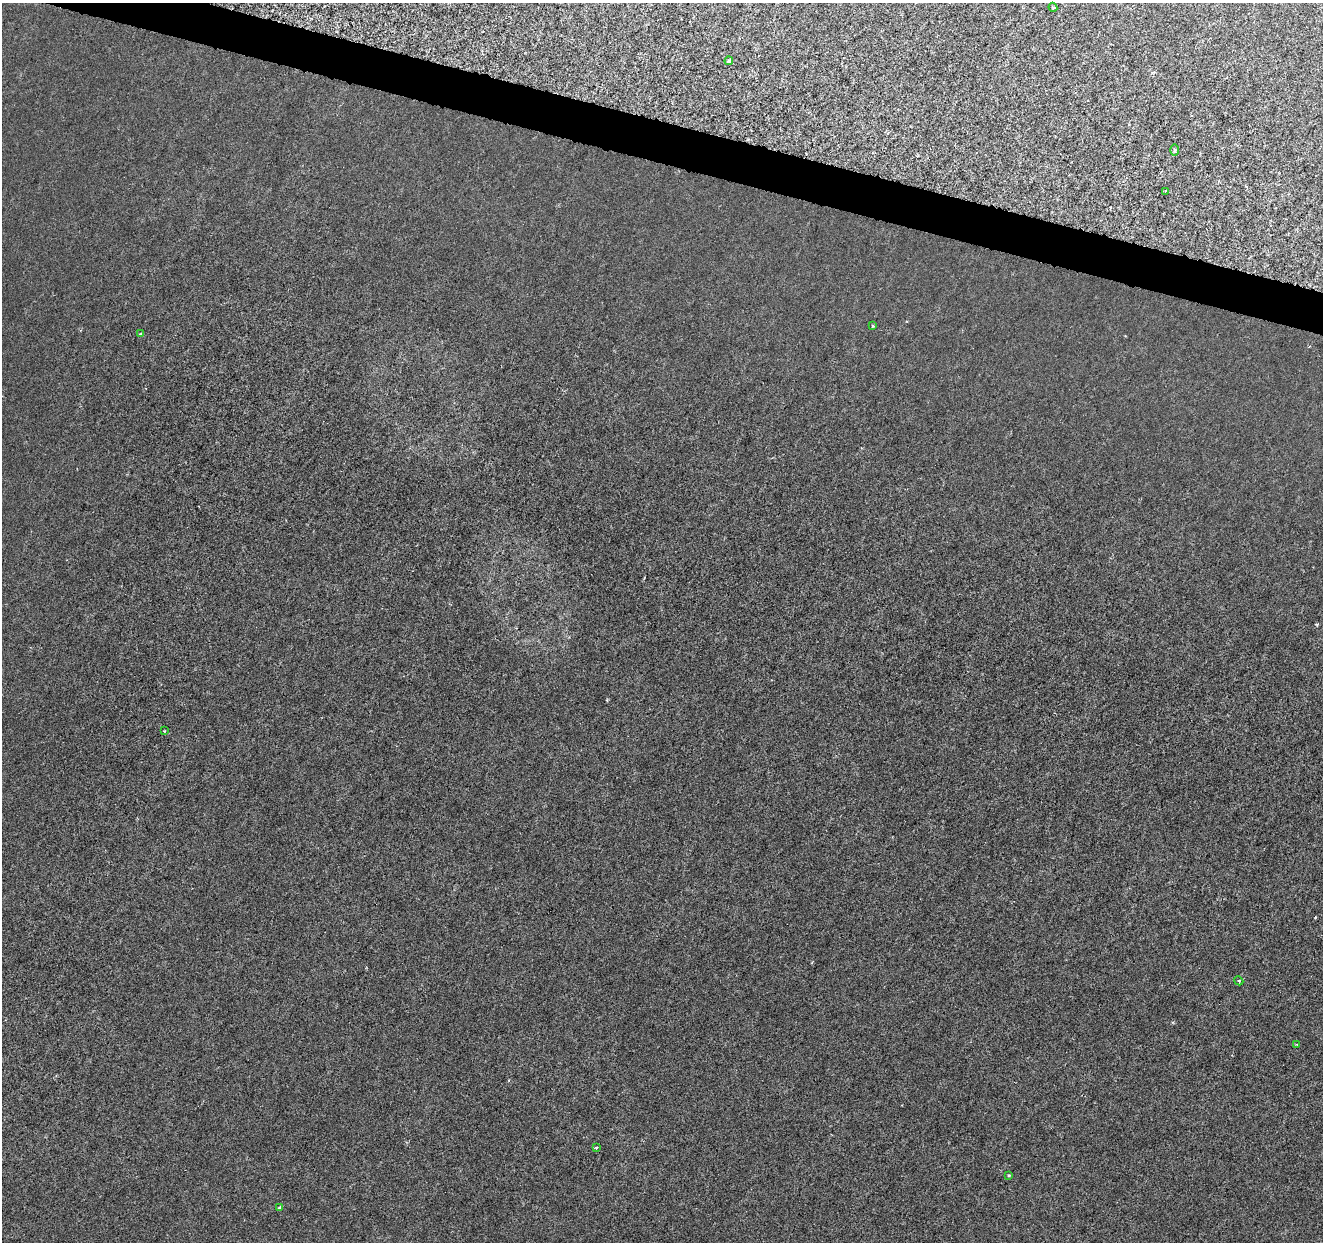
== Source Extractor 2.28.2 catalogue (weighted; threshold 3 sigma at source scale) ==
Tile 11 of 4 x 4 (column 3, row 3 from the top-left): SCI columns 2643-3963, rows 1460-2699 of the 5292 x 5459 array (HDU 1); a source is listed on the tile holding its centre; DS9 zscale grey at full resolution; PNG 1325 x 1244 px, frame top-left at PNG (2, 3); each listed source drawn as its Kron ellipse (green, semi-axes under 4 px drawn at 4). Shown black and unused: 3% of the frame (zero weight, under 3 of 6 exposures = <1% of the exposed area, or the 3 px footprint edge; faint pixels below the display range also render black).
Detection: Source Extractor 2.28.2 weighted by HDU 2 'WHT'; one run over the whole footprint, this tile lists its part. Background 8.23e-04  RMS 0.0012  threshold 0.00486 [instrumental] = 3 sigma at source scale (4.09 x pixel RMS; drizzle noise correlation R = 1.36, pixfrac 0.8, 0.0396/0.0396 arcsec/px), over >= 5 px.
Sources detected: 12; all 12 listed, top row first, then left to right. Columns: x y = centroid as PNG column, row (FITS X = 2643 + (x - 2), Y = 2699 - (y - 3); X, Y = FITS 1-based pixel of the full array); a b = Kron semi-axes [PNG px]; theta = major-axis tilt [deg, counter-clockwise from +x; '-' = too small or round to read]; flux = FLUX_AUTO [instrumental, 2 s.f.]
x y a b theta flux
1053 7 5 4 - 0.16
729 61 4 4 - 0.19
1174 150 6 4 -90 0.15
1165 191 4 2 - 0.092
873 326 3 3 - 0.12
140 334 4 4 - 0.11
164 731 3 2 - 0.076
1239 981 4 3 - 0.11
1297 1044 4 2 - 0.082
596 1148 4 3 - 0.26
1009 1175 3 2 - 0.11
280 1207 4 3 - 0.13